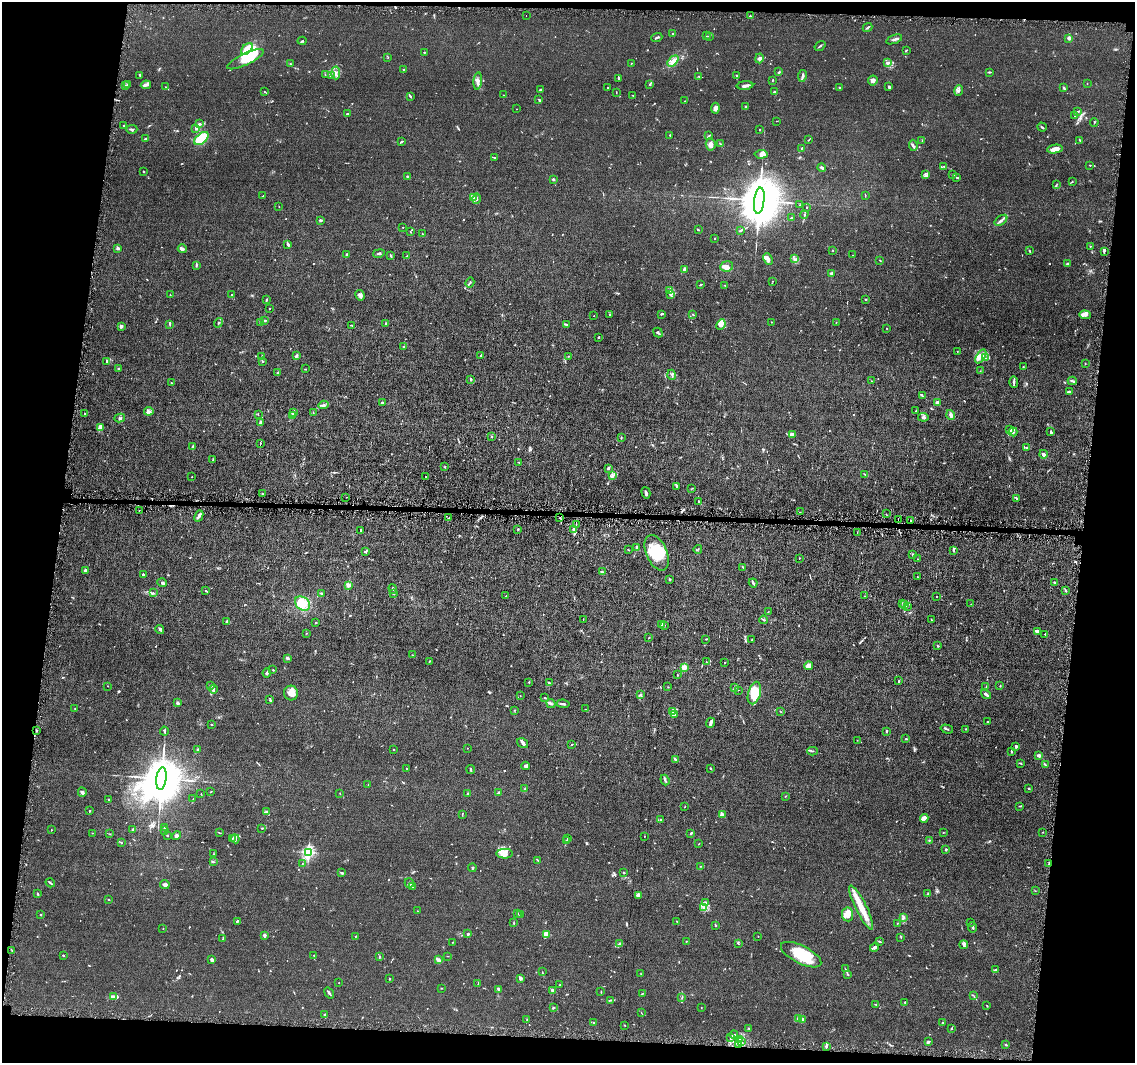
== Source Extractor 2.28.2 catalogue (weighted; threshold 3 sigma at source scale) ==
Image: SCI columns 1-4530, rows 106-4348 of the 4530 x 4563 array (HDU 1 of 3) = the unmasked area's bounding box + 8 px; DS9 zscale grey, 4 x 4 block average (1 PNG px = mean of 4 x 4 image px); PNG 1137 x 1065 px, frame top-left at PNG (2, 2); each listed source drawn as its Kron ellipse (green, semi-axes under 4 px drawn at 4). Shown black and unused: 13% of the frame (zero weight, under 4 of 8 exposures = <1% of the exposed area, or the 3 px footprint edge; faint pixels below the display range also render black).
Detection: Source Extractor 2.28.2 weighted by HDU 2 'WHT'. Background 0.0155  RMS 0.0024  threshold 0.00961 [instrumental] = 3 sigma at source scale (4.09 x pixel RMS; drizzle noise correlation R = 1.36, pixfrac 0.8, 0.05/0.05 arcsec/px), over >= 5 px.
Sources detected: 909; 6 too faint to see at this stretch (4 x 4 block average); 7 inside a brighter object's white glare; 9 cosmic-ray / hot-pixel residue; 6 long thin detections or spike segments (spike, bleed or trail) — neither listed nor drawn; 48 coinciding with a brighter row at this scale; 61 inside a brighter listed object's ellipse — not listed separately; of the other 772, all 500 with FLUX_AUTO >= 0.463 (the completeness limit of this list) listed and drawn (272 fainter detections not listed), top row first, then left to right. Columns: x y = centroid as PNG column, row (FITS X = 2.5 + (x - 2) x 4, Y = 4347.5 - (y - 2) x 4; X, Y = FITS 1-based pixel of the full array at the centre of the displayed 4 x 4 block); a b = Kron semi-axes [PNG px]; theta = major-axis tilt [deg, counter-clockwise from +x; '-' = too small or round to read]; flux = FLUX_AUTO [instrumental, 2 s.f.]
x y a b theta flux
526 16 2 2 - 0.56
750 16 2 2 - 1.7
867 27 5 2 - 1.7
673 34 2 2 - 1.1
706 36 3 2 - 0.72
709 36 2 2 - 0.95
657 37 5 2 - 2
1069 38 3 2 - 5.1
894 39 8 2 20 2.9
302 41 4 2 - 1.3
820 46 6 2 34 1.3
247 49 7 4 43 7.9
906 50 3 2 - 0.78
424 52 2 2 - 0.72
388 57 2 2 - 0.55
759 58 5 2 - 2.2
245 59 20 6 25 25
673 61 7 4 48 7.9
631 63 2 2 - 0.57
887 63 4 3 - 2.3
290 64 2 2 - 0.51
404 69 3 2 - 0.6
779 72 3 2 - 1.3
989 72 4 2 - 1.4
336 73 6 3 -86 4.1
140 75 3 2 - 1.5
325 75 2 2 - 0.52
332 75 3 2 - 1.1
699 76 4 2 - 1.3
736 76 3 2 - 0.87
802 76 6 3 79 2.9
619 78 2 2 - 0.69
772 80 2 2 - 0.96
478 81 9 3 84 4.5
873 81 5 5 - 4
1087 83 2 2 - 0.48
650 84 2 2 - 0.9
127 85 2 2 - 0.74
146 85 5 2 - 3.9
125 86 2 2 - 0.64
745 86 8 2 5 7.9
165 87 2 2 - 0.87
889 87 3 2 - 1.6
608 88 2 2 - 0.96
840 88 2 2 - 1.5
1064 88 3 2 - 1.1
540 90 3 2 - 2.1
959 90 5 2 - 2.1
264 91 2 2 - 0.81
616 92 2 2 - 0.82
775 92 3 3 - 2.6
503 95 2 2 - 0.56
632 95 2 2 - 0.46
410 96 3 2 - 1.1
539 100 4 2 - 1.5
684 101 3 2 - 0.63
746 107 2 2 - 1.7
715 108 5 4 - 4.1
516 109 2 2 - 0.47
1078 111 4 2 - 2
348 113 2 2 - 0.85
1075 116 2 2 - 0.63
777 121 3 2 - 0.49
1094 122 4 2 - 0.87
200 124 4 3 - 2.1
124 126 3 2 - 0.86
1042 127 4 2 - 1.6
196 128 4 3 - 3
132 129 5 2 - 1.8
760 130 2 2 - 1
670 135 2 2 - 0.94
709 136 3 2 - 0.84
146 139 3 2 - 3.1
201 139 8 5 41 74
808 140 2 2 - 0.84
1080 140 3 2 - 0.79
922 141 2 2 - 0.61
401 142 3 2 - 1.5
711 144 6 5 - 7.4
721 144 2 2 - 0.58
913 145 5 2 - 1.7
801 148 2 2 - 0.71
1055 149 8 3 10 9.6
761 154 6 3 3 3.9
494 158 3 2 - 0.99
1090 165 2 2 - 0.82
944 166 2 2 - 0.87
822 167 4 2 - 2.2
143 171 2 2 - 1.2
925 175 3 2 - 1.8
952 175 3 2 - 0.9
407 176 2 2 - 0.82
957 177 2 2 - 1.4
553 179 2 2 - 3.3
1072 181 2 2 - 0.48
1056 185 2 2 - 0.95
865 195 2 2 - 0.55
263 196 2 2 - 0.55
473 198 3 2 - 1.2
476 199 5 2 - 2.1
759 201 13 5 83 14000
800 205 2 2 - 0.54
279 207 2 2 - 0.49
807 207 2 2 - 0.78
804 215 4 2 - 1.4
791 218 2 2 - 1.5
320 220 3 2 - 2
1001 220 7 2 36 3
403 227 2 2 - 0.55
698 230 3 2 - 0.98
740 230 4 2 - 1.5
410 232 2 2 - 0.63
422 234 2 2 - 0.79
714 238 2 2 - 1
288 244 3 2 - 2.1
1090 246 2 2 - 0.78
118 248 3 2 - 3.2
182 249 4 3 - 2.2
833 250 2 2 - 0.92
1029 251 3 2 - 1
1104 252 2 2 - 0.95
379 253 6 2 13 1.5
346 254 2 2 - 0.99
853 255 2 2 - 0.57
391 256 4 2 - 1.4
407 256 2 2 - 0.99
794 258 3 2 - 1.7
768 259 6 3 -65 4.7
880 260 2 2 - 0.48
1067 264 2 2 - 2.4
196 265 3 2 - 1.1
727 266 6 5 - 5.3
684 269 3 3 - 2.1
832 274 2 2 - 20
773 281 2 2 - 0.5
470 283 5 2 - 1.8
701 284 3 2 - 1
725 286 3 2 - 0.98
670 291 3 3 - 2.5
170 295 2 2 - 1
231 295 2 2 - 1.1
360 295 5 3 - 4.1
670 295 3 2 - 1.2
866 299 2 2 - 3.2
266 300 3 2 - 0.99
269 309 2 2 - 1.1
661 314 2 2 - 1.1
610 315 2 2 - 2.9
693 315 2 2 - 0.96
1085 315 6 3 -3 3.5
594 316 2 2 - 0.53
264 320 2 2 - 1.6
261 322 4 2 - 2
771 322 2 2 - 0.53
219 323 5 2 - 1.5
836 323 2 2 - 0.48
170 324 3 2 - 0.61
385 324 3 2 - 1.1
566 324 4 2 - 2
352 325 4 2 - 1.4
721 325 5 3 - 3.3
121 326 3 2 - 4.7
886 328 2 2 - 0.63
658 333 5 2 - 2.5
599 337 2 2 - 1.2
404 347 2 2 - 0.81
957 351 2 2 - 0.52
296 355 4 2 - 1.7
481 356 3 2 - 0.9
568 356 2 2 - 0.58
981 356 8 3 59 5.5
262 357 3 2 - 0.94
985 358 3 2 - 1.5
106 361 3 2 - 1.1
263 361 2 2 - 0.77
1085 364 2 2 - 0.89
1023 367 2 2 - 0.63
119 368 2 2 - 1.4
305 369 2 2 - 0.7
980 371 2 2 - 0.48
278 373 2 2 - 0.92
672 375 5 2 - 1.6
471 379 2 2 - 4.5
872 381 2 2 - 0.49
1072 381 4 2 - 1.7
1014 382 6 2 -87 2.4
171 383 2 2 - 0.81
1069 392 3 2 - 1.9
922 396 3 2 - 1.1
382 403 2 2 - 2.4
937 403 3 2 - 6.1
324 405 5 3 - 3.1
149 411 4 2 - 2.1
916 411 2 2 - 0.68
313 412 2 2 - 0.48
294 413 3 2 - 1.4
85 414 2 2 - 0.79
258 414 2 2 - 0.57
951 415 5 2 - 4.3
292 416 3 2 - 2.7
923 417 5 3 - 2.5
120 418 5 2 - 1.7
260 423 3 2 - 3.4
100 427 4 2 - 2.3
1010 430 3 2 - 1.7
1013 432 5 2 - 2.1
1051 432 3 2 - 1.9
792 435 4 4 - 5.8
491 436 2 2 - 1.1
621 437 2 2 - 1.1
260 444 3 2 - 1.2
192 446 3 2 - 1.4
1027 447 3 2 - 0.87
1043 454 4 3 - 4.5
213 460 4 2 - 1.1
519 462 2 2 - 0.72
445 467 2 2 - 0.58
608 468 3 2 - 2.7
865 474 2 2 - 0.63
612 475 2 2 - 0.84
192 477 2 2 - 0.61
426 477 2 2 - 0.78
677 486 2 2 - 1.2
691 489 2 2 - 0.51
646 493 6 2 -75 3.1
262 494 2 2 - 1
346 497 2 2 - 0.46
1017 499 2 2 - 0.78
698 501 2 2 - 0.85
139 510 2 2 - 1
800 512 2 2 - 0.64
886 514 2 2 - 0.47
199 516 6 3 67 2.7
449 518 2 2 - 1.6
560 518 2 2 - 1.2
898 519 4 2 - 1
911 520 2 2 - 0.99
576 524 4 2 - 1.6
518 529 3 2 - 0.82
574 529 4 3 - 3
361 530 3 2 - 0.93
857 532 2 2 - 0.58
636 547 3 2 - 1.6
698 549 4 2 - 0.85
628 550 2 2 - 0.48
953 550 3 2 - 1
365 552 3 3 - 1.9
657 553 19 10 -67 36
912 554 2 2 - 1.2
799 558 2 2 - 1.5
917 559 2 2 - 0.78
743 567 2 2 - 0.75
86 571 4 3 - 2.8
602 572 3 2 - 2.2
143 575 2 2 - 4.5
917 577 2 2 - 0.52
669 580 2 2 - 1.3
1054 582 2 2 - 0.86
162 583 4 3 - 2.1
753 583 4 2 - 2.7
348 585 2 2 - 31
393 589 5 2 - 1.7
1065 590 3 2 - 1.3
206 591 2 2 - 1
153 593 3 2 - 1.4
393 593 2 2 - 0.75
322 594 3 2 - 1.8
506 596 2 2 - 0.8
864 596 2 2 - 0.58
937 597 2 2 - 0.69
903 603 2 2 - 0.91
302 604 8 6 -41 17
971 604 2 2 - 0.56
905 605 2 2 - 0.54
907 606 2 2 - 0.55
768 612 2 2 - 0.47
583 619 2 2 - 0.77
763 620 4 2 - 1.4
932 620 3 2 - 0.73
226 622 3 2 - 1.4
316 623 2 2 - 1.3
662 624 3 2 - 1.9
664 625 2 2 - 0.7
160 630 5 2 - 1.7
1037 631 3 3 - 4.9
306 633 2 2 - 0.47
1045 634 2 2 - 0.79
649 638 2 2 - 0.57
706 639 3 2 - 0.74
752 640 2 2 - 0.7
937 646 3 2 - 0.66
413 655 2 2 - 0.51
287 658 3 2 - 2.5
429 661 3 2 - 0.61
706 662 2 2 - 0.55
725 663 2 2 - 0.88
808 666 4 3 - 8.3
684 667 2 2 - 44
273 670 2 2 - 0.76
267 673 4 2 - 4.5
677 675 2 2 - 0.76
899 681 3 2 - 0.84
529 682 2 2 - 0.57
549 683 3 2 - 1.1
108 686 2 2 - 0.48
211 686 2 2 - 1.7
986 686 4 2 - 0.94
1000 686 3 2 - 0.68
668 687 2 2 - 0.51
734 688 2 2 - 0.73
213 689 4 2 - 1.7
738 690 2 2 - 0.66
291 693 7 7 - 7.6
754 693 11 6 74 33
986 694 5 2 - 4.4
641 695 2 2 - 0.92
520 696 2 2 - 0.46
545 698 3 2 - 0.72
270 699 3 2 - 1.2
177 702 4 2 - 1.4
551 703 5 3 - 2.1
563 704 6 2 -7 2.3
75 709 2 2 - 0.53
585 709 2 2 - 0.47
514 710 2 2 - 0.56
672 711 3 2 - 1.4
780 711 2 2 - 0.59
674 715 3 3 - 2.3
987 722 2 2 - 0.76
710 723 5 3 - 3.3
211 725 2 2 - 0.91
947 729 6 2 -16 1.9
966 729 2 2 - 0.51
37 730 2 2 - 0.76
164 731 4 2 - 2
886 731 2 2 - 2.2
906 739 2 2 - 1.1
857 740 2 2 - 0.48
522 743 6 3 -33 3.2
572 745 2 2 - 1.2
1016 746 2 2 - 2.8
467 748 2 2 - 0.74
197 749 3 2 - 1.8
393 749 2 2 - 0.66
812 751 5 2 - 1.4
1011 751 3 2 - 1.1
1039 756 3 2 - 6.5
675 759 3 2 - 2.6
1021 763 4 2 - 0.9
1045 765 3 2 - 1.3
526 766 4 3 - 3.1
407 768 3 2 - 0.71
471 769 4 2 - 1.5
711 769 3 2 - 0.88
161 779 11 5 83 13000
665 780 5 2 - 1.9
368 784 2 2 - 0.48
1029 788 3 2 - 0.86
525 789 2 2 - 1.2
211 791 2 2 - 0.62
82 792 4 3 - 2.2
340 793 2 2 - 0.6
498 793 3 2 - 1.6
201 794 2 2 - 0.56
468 794 2 2 - 1.6
785 796 2 2 - 0.54
109 799 2 2 - 1.4
193 799 2 2 - 0.58
685 806 2 2 - 0.7
1020 806 3 2 - 0.89
90 811 2 2 - 1.3
267 812 3 3 - 1.7
462 814 4 2 - 0.77
722 815 2 2 - 6.9
924 818 4 3 - 3
661 820 2 2 - 1.3
165 828 2 2 - 0.71
262 828 2 2 - 0.73
133 829 2 2 - 1.4
51 830 2 2 - 0.91
165 830 2 2 - 0.51
219 832 3 2 - 0.57
943 832 2 2 - 0.53
1043 832 2 2 - 0.73
92 833 2 2 - 0.59
691 833 3 2 - 1.1
110 834 2 2 - 0.67
167 836 2 2 - 0.88
176 836 5 3 - 2.3
644 836 3 2 - 0.51
232 838 2 2 - 0.57
235 839 4 2 - 1.6
567 839 2 2 - 0.89
929 840 2 2 - 0.76
567 841 2 2 - 0.98
121 843 3 2 - 0.66
699 844 2 2 - 0.47
946 849 3 2 - 1.7
308 853 2 2 - 140
213 854 2 2 - 0.62
505 854 8 4 1 8.4
538 860 3 2 - 0.71
213 862 3 2 - 1.5
302 864 2 2 - 1
1049 864 3 2 - 1.4
701 866 2 2 - 0.53
472 868 4 2 - 1.2
342 873 2 2 - 1.9
624 873 2 2 - 1.5
50 883 5 2 - 1.8
409 883 5 2 - 1.3
165 885 5 2 - 3.8
412 886 4 2 - 1.5
1035 891 2 2 - 0.48
37 894 3 2 - 1.5
928 894 3 2 - 0.84
638 895 4 2 - 4.2
108 899 2 2 - 0.75
706 902 2 2 - 0.81
704 907 4 2 - 2.6
861 907 24 5 -64 25
417 911 2 2 - 0.59
518 914 3 2 - 0.88
847 914 7 5 -84 9.6
40 915 2 2 - 1.3
521 915 2 2 - 1.3
903 918 4 2 - 2.3
237 921 2 2 - 2.4
677 921 2 2 - 0.57
514 923 2 2 - 0.72
897 923 2 2 - 0.61
970 923 2 2 - 0.61
715 925 3 2 - 1.5
972 927 5 2 - 1.4
163 929 2 2 - 0.49
468 934 2 2 - 2.1
546 935 4 3 - 11
264 936 3 2 - 2.1
758 936 2 2 - 0.57
355 937 2 2 - 0.54
901 937 3 2 - 0.72
223 939 2 2 - 0.58
686 941 2 2 - 0.64
879 941 4 2 - 1.3
452 942 2 2 - 0.91
620 944 3 2 - 1.2
738 944 2 2 - 0.53
964 945 4 2 - 1.7
874 947 5 2 - 3
12 950 2 2 - 0.6
63 955 2 2 - 0.95
314 955 2 2 - 0.5
801 955 22 9 -27 37
448 956 2 2 - 0.49
379 957 3 2 - 1.5
212 960 4 3 - 2.9
438 960 2 2 - 1.6
845 969 2 2 - 0.46
996 970 3 2 - 1.7
542 972 3 2 - 0.54
641 974 3 2 - 0.53
848 975 3 2 - 0.72
521 978 3 2 - 3.1
389 979 2 2 - 1.3
339 982 2 2 - 0.56
478 983 3 2 - 0.92
560 985 2 2 - 0.47
441 988 2 2 - 0.73
498 989 2 2 - 2.6
552 991 3 3 - 2.6
601 991 2 2 - 0.6
329 993 6 2 -53 1.9
642 994 3 2 - 0.63
973 995 2 2 - 0.7
113 996 4 2 - 2.6
682 998 4 2 - 0.82
610 1000 4 2 - 1.4
905 1002 2 2 - 0.69
875 1004 3 2 - 0.7
987 1006 2 2 - 0.71
553 1008 2 2 - 2.9
701 1008 2 2 - 0.51
641 1012 2 2 - 0.51
324 1014 3 2 - 1.4
799 1018 3 3 - 2.7
527 1019 2 2 - 0.6
803 1019 3 2 - 1.6
593 1022 2 2 - 0.86
942 1023 2 2 - 1.2
624 1025 2 2 - 0.85
748 1028 3 2 - 0.9
951 1028 3 2 - 0.94
734 1035 4 2 - 1.4
731 1038 4 2 - 1.6
739 1040 2 2 - 0.76
742 1042 3 2 - 0.82
928 1042 2 2 - 3.9
738 1044 2 2 - 0.94
1006 1045 2 2 - 1.6
826 1047 3 2 - 1.6
Overlapping masked pixels (flux is a lower limit): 2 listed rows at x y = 560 518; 1049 864
Diffuse or blended objects may show on this block-average render without a row.